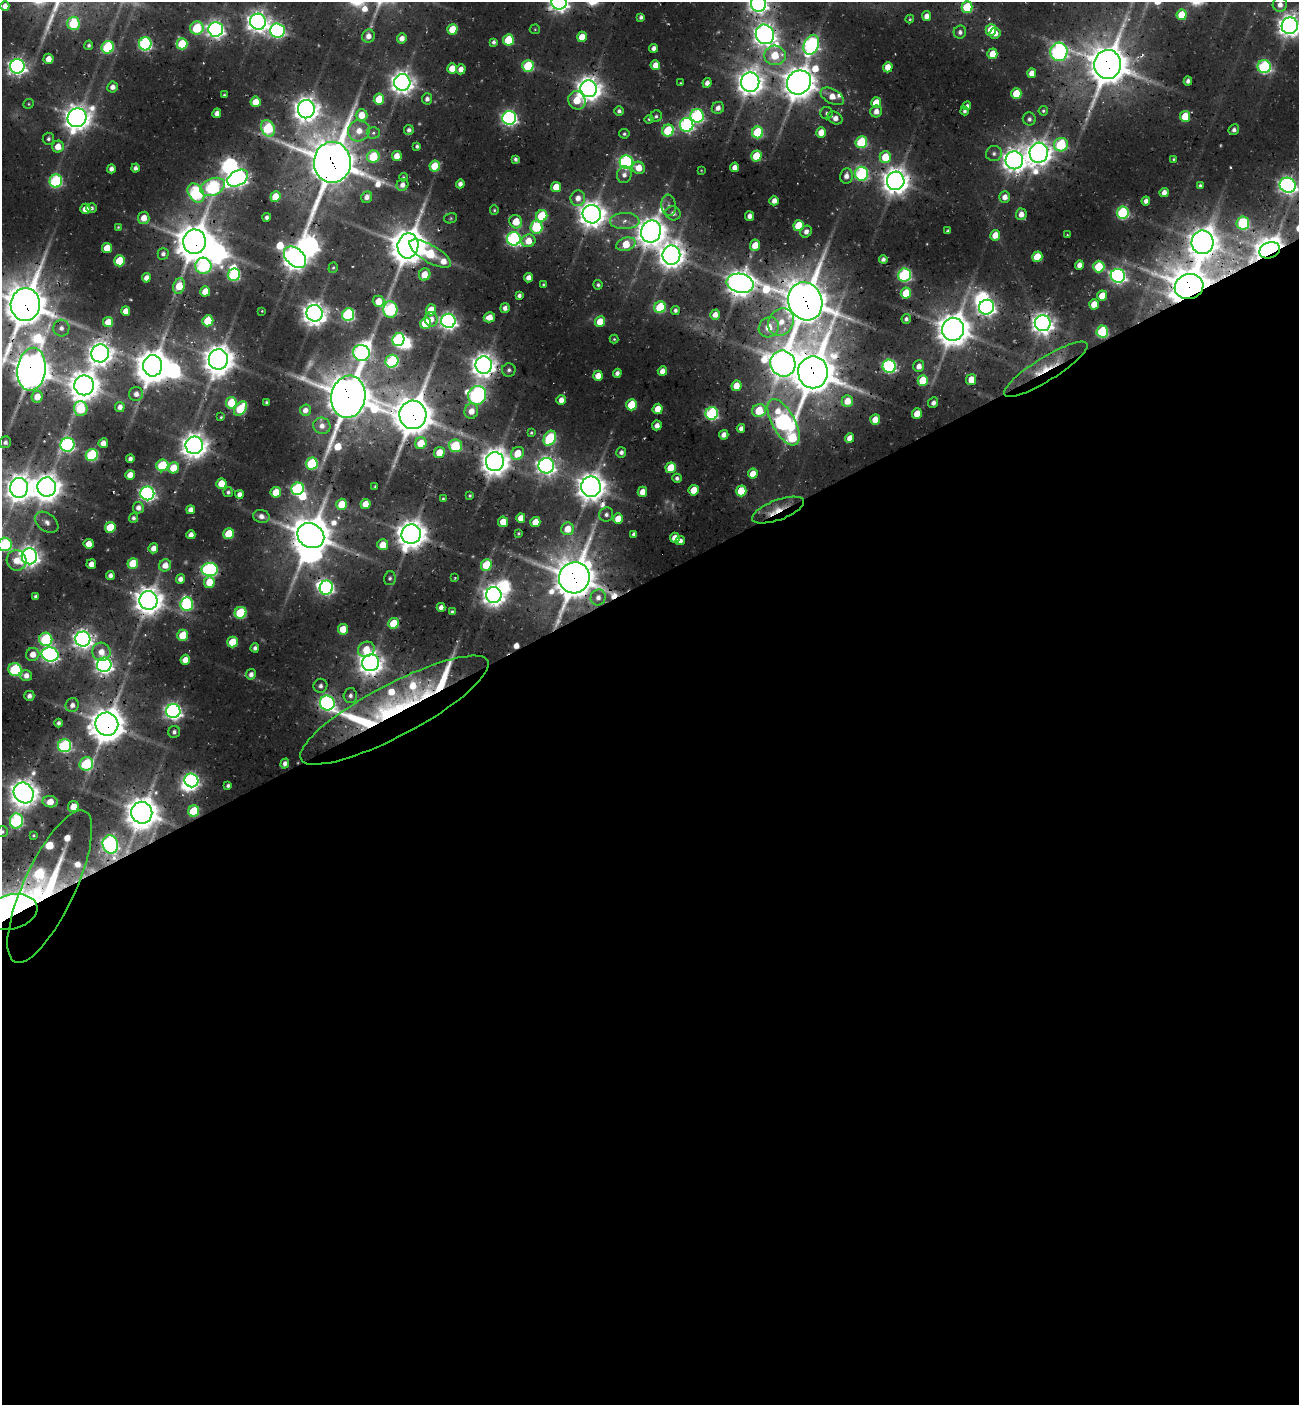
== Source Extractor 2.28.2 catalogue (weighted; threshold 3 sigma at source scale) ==
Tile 15 of 4 x 4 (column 3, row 4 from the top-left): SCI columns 2808-4104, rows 69-1471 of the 5672 x 5741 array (HDU 1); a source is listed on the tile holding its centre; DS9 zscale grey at full resolution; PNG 1301 x 1407 px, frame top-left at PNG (2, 2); each listed source drawn as its Kron ellipse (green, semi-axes under 4 px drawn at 4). Shown black and unused: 59% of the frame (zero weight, under 3 of 4 exposures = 8% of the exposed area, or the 3 px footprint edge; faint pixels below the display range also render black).
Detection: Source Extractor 2.28.2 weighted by HDU 2 'WHT'; one run over the whole footprint, this tile lists its part. Background 0.0363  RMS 0.0049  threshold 0.0219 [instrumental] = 3 sigma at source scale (4.5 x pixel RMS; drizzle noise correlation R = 1.50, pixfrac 1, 0.0396/0.0396 arcsec/px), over >= 5 px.
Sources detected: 445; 16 too faint to see at this stretch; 16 inside a brighter object's white glare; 1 cosmic-ray / hot-pixel residue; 1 long thin detection or spike segment (spike, bleed or trail) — neither listed nor drawn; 11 inside a brighter listed object's ellipse — not listed separately; the other 400 listed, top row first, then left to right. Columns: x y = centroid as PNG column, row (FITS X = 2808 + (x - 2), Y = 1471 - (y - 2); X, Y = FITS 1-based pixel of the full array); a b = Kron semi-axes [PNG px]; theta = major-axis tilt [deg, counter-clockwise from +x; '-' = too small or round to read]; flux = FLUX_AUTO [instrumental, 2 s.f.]
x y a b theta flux
559 2 7 7 - 330
758 4 8 7 - 330
1280 5 7 7 - 4.3
5 6 5 4 - 4.6
967 7 5 5 - 28
1182 15 5 5 - 18
927 16 5 4 - 4.2
641 17 4 4 - 1.6
910 19 4 3 - 0.62
258 22 8 8 - 460
73 23 6 6 - 38
1290 26 8 8 - 550
197 28 7 6 - 38
216 29 7 7 - 290
452 29 5 5 - 17
535 29 5 5 - 0.73
277 30 7 7 - 160
991 30 5 5 - 13
960 32 6 6 - 2
995 33 5 5 - 4.1
765 34 10 9 - 490
368 36 6 6 - 4.4
582 37 5 5 - 9.3
402 38 5 5 - 4.4
508 40 5 5 - 30
494 42 4 4 - 1.7
145 44 6 6 - 110
182 44 5 5 - 32
89 45 5 4 - 1.4
811 45 10 7 65 140
108 47 6 6 - 55
654 48 4 4 - 2.8
1059 52 9 8 - 160
992 54 5 5 - 9.9
775 55 11 9 -5 21
48 59 5 5 - 6.7
1108 64 14 13 - 1800
655 65 5 5 - 7.1
17 66 7 7 - 300
528 66 6 5 - 42
888 67 5 5 - 8.5
1264 67 6 6 - 96
452 68 5 5 - 9.5
461 69 5 4 - 4.6
1032 73 5 4 - 6.2
1188 81 4 4 - 2.7
402 82 8 8 - 540
750 82 9 9 - 710
799 82 12 11 - 1200
680 83 3 3 - 0.51
707 83 5 4 - 3
113 87 5 5 - 3.6
589 89 8 8 - 660
1016 93 5 5 - 18
224 95 3 3 - 0.68
832 96 13 7 -29 7.1
379 99 5 5 - 18
427 99 5 5 - 2.6
577 100 9 8 - 14
255 102 5 5 - 13
876 103 5 5 - 16
29 104 6 4 22 0.77
967 106 4 4 - 2.1
718 108 6 6 - 3.6
306 109 9 8 - 700
619 111 4 4 - 1.8
876 111 6 5 - 4.6
965 111 4 3 - 1.4
1043 111 5 4 - 0.99
217 113 4 4 - 3.8
826 113 6 6 - 1.3
362 115 6 6 - 11
656 116 6 5 - 1.2
697 116 7 6 - 100
1185 116 5 5 - 18
77 118 10 9 - 730
509 118 7 7 - 170
835 118 8 6 -29 4.3
649 119 4 4 - 0.85
1029 119 6 6 - 2
687 125 7 6 - 130
268 128 8 6 -65 61
409 130 5 5 - 2.2
1234 130 5 5 - 2.6
359 131 11 10 - 8.7
668 131 6 5 - 39
757 132 6 5 - 43
821 132 5 5 - 9.3
373 133 6 5 - 1.5
624 134 5 5 - 1.1
48 139 6 5 - 1.5
861 142 6 5 - 46
1061 145 7 6 - 57
417 146 4 3 - 1.3
58 147 6 6 - 7.8
1039 153 10 9 - 700
994 154 8 7 - 2.2
397 156 5 4 - 6.7
756 156 5 5 - 22
373 157 6 6 - 29
885 157 6 5 - 17
515 159 4 4 - 1.6
1174 159 3 3 - 0.74
1014 160 9 8 - 590
332 162 20 18 89 2500
626 162 6 6 - 140
435 166 5 5 - 19
735 167 5 4 - 4.3
135 168 4 4 - 2.1
639 168 6 6 - 8.4
111 169 4 4 - 2.9
701 170 3 3 - 0.43
862 174 7 6 - 94
624 175 8 7 - 3.3
846 176 8 6 79 4.1
403 177 4 3 - 0.64
238 178 11 7 30 300
56 181 6 6 - 81
896 181 9 9 - 810
460 184 4 4 - 3.2
402 185 6 5 - 3.6
1288 185 8 7 - 260
1200 186 4 3 - 1.2
212 187 13 8 23 110
556 187 5 5 - 11
196 193 10 7 -56 100
1164 193 5 4 - 4.4
275 197 5 5 - 12
367 197 6 5 - 3.8
1005 197 6 5 - 4.8
578 198 8 7 - 4.9
774 201 5 4 - 4.3
1146 201 4 4 - 3.3
668 205 11 7 -85 2.7
92 208 5 5 - 1.7
85 209 5 5 - 7.6
494 210 5 4 - 0.89
673 213 8 7 - 3.3
1123 213 6 6 - 73
592 214 9 9 - 780
1021 214 6 5 - 5.1
542 216 6 5 - 32
750 216 5 4 - 3.5
267 217 4 4 - 1.6
144 218 6 5 - 7
451 218 6 5 - 0.89
625 221 15 8 1 5.3
516 222 7 6 - 14
1243 223 6 6 - 52
799 226 5 5 - 24
118 227 3 3 - 0.59
536 227 6 6 - 44
948 231 3 3 - 0.95
651 232 11 10 - 940
806 232 6 5 - 3.1
995 235 5 5 - 9
1067 235 3 3 - 0.42
514 239 7 7 - 140
528 241 7 6 - 9.5
195 242 12 11 - 1600
1202 242 12 11 - 1000
626 244 10 6 17 17
755 245 6 5 - 9.4
408 246 12 10 79 1500
107 248 5 5 - 11
1270 250 11 8 20 890
163 254 6 5 - 2
430 254 23 8 -30 46
671 255 9 9 - 710
295 257 13 8 -43 690
1037 257 5 5 - 18
883 259 4 4 - 2.1
119 261 5 5 - 24
1079 265 5 4 - 4.3
203 266 8 8 - 85
1099 267 6 5 - 30
333 268 5 4 - 0.86
425 274 6 5 - 11
234 275 6 6 - 63
905 275 6 6 - 100
1118 276 7 7 - 180
146 278 4 4 - 4.1
528 278 5 4 - 4
740 283 14 9 -12 800
543 284 3 3 - 0.65
598 285 5 4 - 1.3
179 286 8 6 72 12
1189 286 14 12 18 2000
205 291 5 5 - 9.5
906 293 5 5 - 19
519 295 4 4 - 1.9
1102 296 5 5 - 13
378 301 6 5 - 10
805 301 19 17 -68 2300
25 304 16 14 85 2100
1094 304 5 5 - 9.4
660 307 6 5 - 41
987 307 8 7 - 250
505 308 5 4 - 3
390 309 8 7 - 91
431 310 5 5 - 12
675 310 4 4 - 1.8
126 311 5 4 - 5.7
262 311 3 2 - 0.35
314 313 8 8 - 610
348 315 6 6 - 91
715 315 5 5 - 4.6
489 317 5 5 - 6.9
431 319 7 6 - 4.8
906 319 5 4 - 2.1
208 321 5 5 - 23
448 321 7 7 - 260
108 322 5 5 - 9.3
600 322 5 5 - 11
781 322 14 12 54 10
425 323 6 5 - 29
1043 323 8 8 - 450
769 327 11 9 47 12
61 328 8 8 - 3.6
953 329 11 11 - 1200
1102 331 6 5 - 56
614 339 4 4 - 0.73
398 340 7 6 - 110
100 353 9 9 - 590
361 353 8 8 - 130
218 359 10 9 - 950
392 361 6 6 - 73
783 363 13 12 - 680
484 365 8 8 - 640
153 366 10 9 - 1200
889 366 7 6 - 110
919 366 6 5 - 4.5
31 369 21 14 84 1400
1046 369 48 11 32 20
509 370 7 6 - 1.8
662 371 5 4 - 4.9
813 372 16 15 - 2300
617 373 4 4 - 2.6
598 376 5 5 - 7.1
923 380 5 5 - 22
971 380 5 5 - 8.7
84 385 10 10 - 960
736 386 5 5 - 8.4
136 394 7 7 - 4.1
477 395 9 9 - 150
37 397 6 5 - 8.3
348 397 21 17 80 2400
561 400 5 4 - 4.8
847 401 6 5 - 9.1
231 403 5 5 - 21
267 403 3 3 - 1.1
933 403 5 5 - 2.5
631 405 5 5 - 21
120 407 5 5 - 3.4
81 409 7 7 - 36
241 409 8 5 50 33
658 409 5 5 - 9.3
305 410 5 5 - 3.8
759 410 7 6 - 22
471 411 8 6 73 6.9
712 413 6 6 - 95
917 414 5 5 - 10
413 415 14 13 - 1800
221 417 4 3 - 0.71
875 419 5 5 - 8.8
784 422 26 11 -61 270
657 425 5 4 - 3.6
322 426 9 8 - 4.5
741 428 4 4 - 3.1
531 433 4 3 - 0.74
724 435 5 4 - 4.1
550 438 8 6 64 52
850 438 5 4 - 5.1
5 442 6 5 - 2
103 443 5 4 - 5.6
421 443 6 5 - 16
67 445 7 7 - 160
194 445 9 8 - 710
455 446 6 6 - 42
621 452 5 5 - 2.2
439 453 5 5 - 13
518 453 7 6 - 12
92 455 6 6 - 64
130 459 4 4 - 2.4
495 462 9 9 - 830
312 464 6 6 - 55
162 465 6 5 - 38
546 466 8 8 - 310
174 468 6 5 - 14
671 468 5 5 - 20
753 474 5 5 - 8.5
130 475 5 5 - 7
677 478 4 4 - 2
221 484 5 5 - 13
47 487 9 9 - 830
375 487 3 2 - 0.54
591 487 10 9 - 910
19 488 10 9 - 780
298 489 6 6 - 94
694 490 5 5 - 12
741 491 5 5 - 16
228 492 5 5 - 1.5
276 492 5 5 - 13
642 492 5 5 - 6.4
147 493 7 7 - 200
239 494 4 4 - 3.4
470 496 3 3 - 0.84
443 499 3 3 - 0.89
342 504 5 5 - 15
365 504 5 5 - 8.4
138 508 5 5 - 3.7
191 510 4 4 - 3.6
778 510 27 10 20 11
606 515 7 7 - 2.3
261 516 8 6 -12 3.8
133 518 4 4 - 1.9
521 518 5 4 - 6.2
618 519 5 5 - 9.6
47 522 13 9 -36 4.1
503 522 5 5 - 11
535 522 5 5 - 11
110 527 5 5 - 22
568 529 6 6 - 10
518 533 3 3 - 0.79
229 534 5 5 - 28
411 534 10 9 - 910
634 534 4 4 - 1.8
191 535 4 4 - 4.1
311 536 14 12 -31 1700
675 538 5 5 - 6.6
680 541 4 4 - 2.7
5 544 7 6 - 83
89 544 5 5 - 6.8
383 545 5 5 - 11
153 548 5 5 - 4.9
29 556 8 7 - 430
17 560 10 9 - 9
133 563 5 5 - 21
91 564 5 4 - 5.1
165 565 6 6 - 6.5
486 565 6 5 - 23
210 569 8 6 0 130
110 575 4 4 - 2.8
390 578 7 6 - 1.3
455 578 3 2 - 0.49
574 578 16 15 - 2000
180 579 5 4 - 3.8
209 582 6 5 - 13
326 588 7 6 - 150
494 595 8 8 - 470
35 596 4 3 - 1.4
598 597 8 7 - 3.6
148 600 9 9 - 880
187 604 6 6 - 72
441 607 4 4 - 3.1
452 612 4 3 - 1.3
240 613 6 5 - 43
393 623 5 5 - 20
343 629 5 5 - 11
183 635 5 5 - 19
46 639 6 6 - 62
83 639 7 7 - 370
233 642 5 5 - 20
255 648 4 4 - 2
366 649 8 7 - 12
101 652 9 9 - 7.2
33 654 7 6 - 6.2
50 655 8 7 - 240
185 660 5 4 - 7.4
371 663 8 8 - 620
104 665 7 7 - 280
15 670 7 6 - 64
251 674 5 5 - 3.1
26 676 6 5 - 4.1
320 686 7 7 - 2.3
350 695 7 6 - 2.5
29 696 5 5 - 2.9
327 703 7 7 - 180
72 705 7 6 - 3.4
394 710 105 26 28 120
173 711 7 7 - 260
58 723 4 4 - 1.8
107 724 11 11 - 1400
174 732 6 6 - 1.7
65 746 6 6 - 94
86 764 7 6 - 53
285 764 5 4 - 2.7
191 780 7 6 - 160
228 785 4 3 - 1.6
24 793 11 9 -53 910
50 802 7 5 -8 7.8
73 807 5 5 - 9.1
194 811 6 5 - 32
142 813 11 10 - 1200
16 821 7 6 - 98
2 831 6 5 - 1.4
33 835 4 4 - 0.78
110 844 9 7 -78 190
50 886 83 26 65 160
11 912 27 17 14 970
Overlapping masked pixels (flux is a lower limit): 40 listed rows (the first 20) at x y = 559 2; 765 34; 1108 64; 17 66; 1234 130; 332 162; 896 181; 195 242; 1202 242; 408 246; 1270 250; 430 254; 671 255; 1189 286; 805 301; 25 304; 1102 331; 484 365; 153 366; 31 369
Isophote crosses this tile's border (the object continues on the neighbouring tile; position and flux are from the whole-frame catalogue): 11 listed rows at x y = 559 2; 758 4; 1280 5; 1290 26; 1288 185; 25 304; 31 369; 19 488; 5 544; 2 831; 11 912